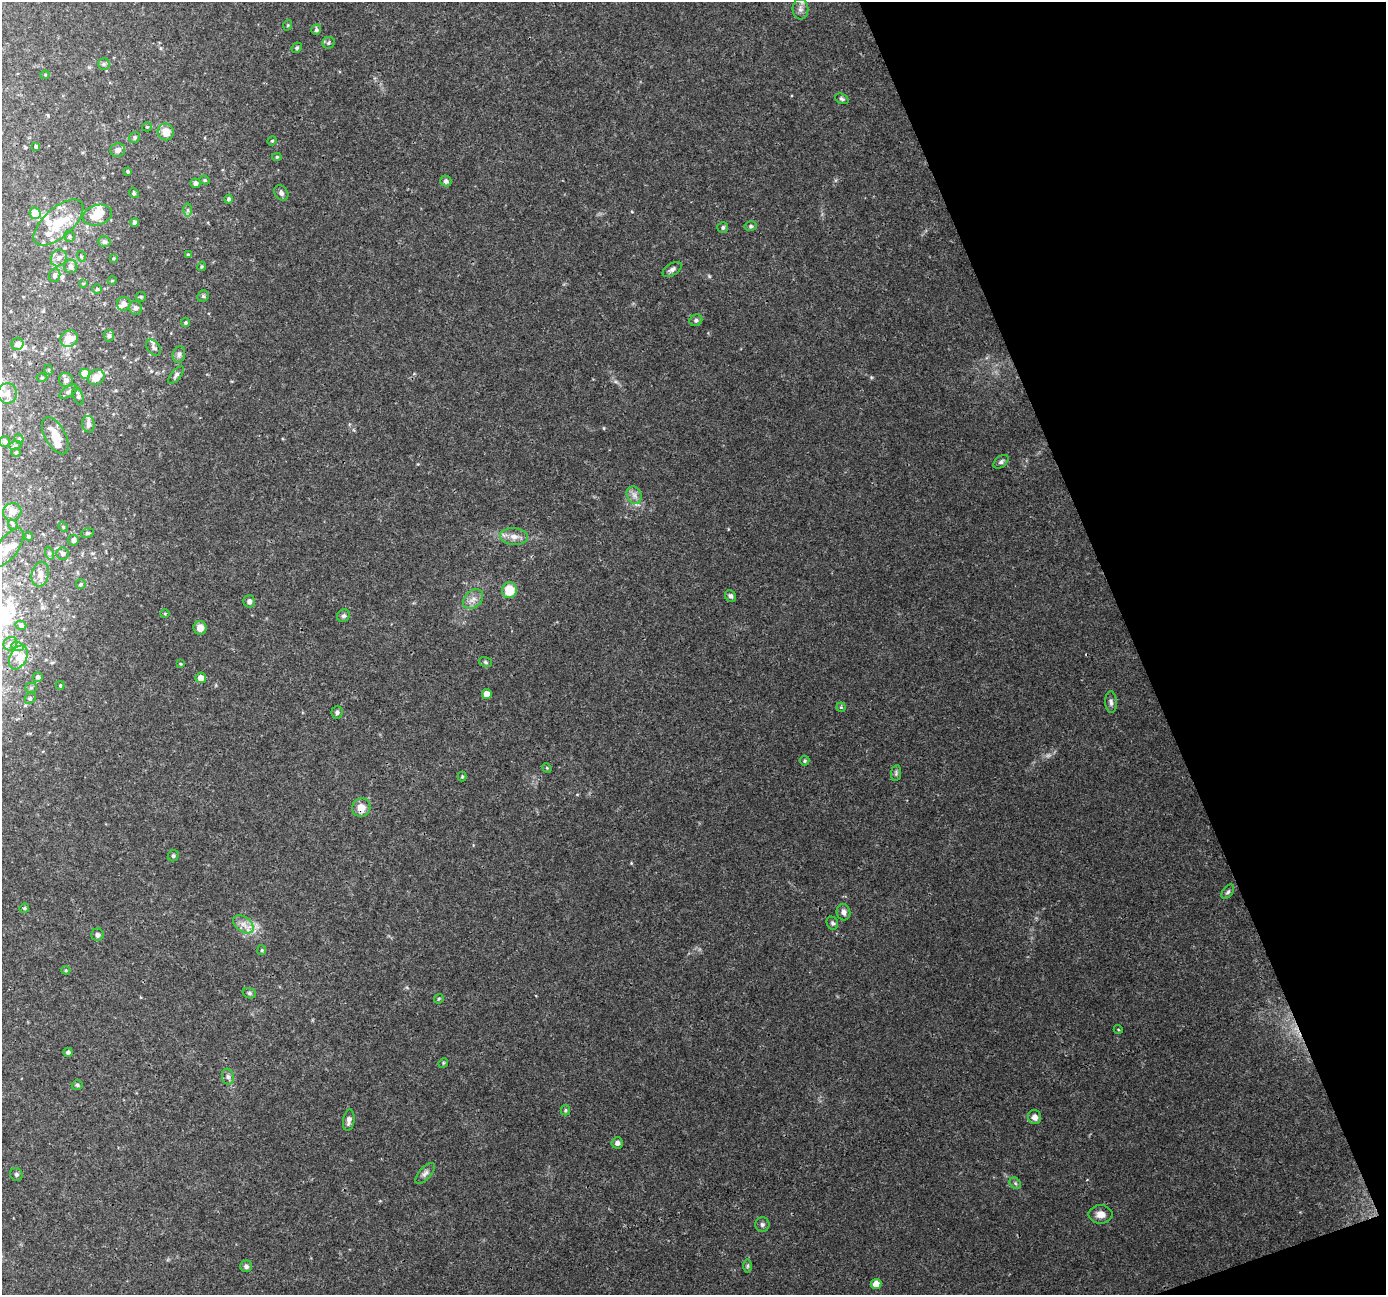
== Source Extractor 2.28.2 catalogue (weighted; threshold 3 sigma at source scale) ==
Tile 12 of 4 x 4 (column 4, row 3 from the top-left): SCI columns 4154-5537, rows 1427-2719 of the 5537 x 5383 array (HDU 1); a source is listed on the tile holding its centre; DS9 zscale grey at full resolution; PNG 1388 x 1297 px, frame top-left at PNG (2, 2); each listed source drawn as its Kron ellipse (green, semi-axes under 4 px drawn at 4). Shown black and unused: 19% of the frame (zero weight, under 3 of 4 exposures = <1% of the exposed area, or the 3 px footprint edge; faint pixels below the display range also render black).
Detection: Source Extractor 2.28.2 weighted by HDU 2 'WHT'; one run over the whole footprint, this tile lists its part. Background 0.0384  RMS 0.0037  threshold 0.0165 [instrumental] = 3 sigma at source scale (4.5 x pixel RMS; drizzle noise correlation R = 1.50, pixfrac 1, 0.0396/0.0396 arcsec/px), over >= 5 px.
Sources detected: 156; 1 too faint to see at this stretch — neither listed nor drawn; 18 inside a brighter listed object's ellipse — not listed separately; the other 137 listed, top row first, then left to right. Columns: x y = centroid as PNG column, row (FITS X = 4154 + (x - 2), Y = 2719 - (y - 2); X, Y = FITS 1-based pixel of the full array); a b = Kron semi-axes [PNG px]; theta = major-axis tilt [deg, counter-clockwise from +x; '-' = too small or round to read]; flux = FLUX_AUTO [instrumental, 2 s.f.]
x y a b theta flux
800 9 10 8 -90 1.8
288 25 5 3 - 0.36
316 30 5 5 - 0.79
329 43 6 6 - 0.76
297 48 5 4 - 0.57
104 64 6 5 - 0.69
45 75 4 4 - 0.35
842 99 7 5 -22 0.69
147 127 5 4 - 0.43
166 132 8 8 - 4.7
135 137 6 5 - 0.7
272 141 5 4 - 0.39
36 147 4 3 - 0.75
118 150 7 6 - 2.1
277 157 5 4 - 0.54
128 171 3 3 - 0.48
205 180 5 4 - 0.51
446 181 5 5 - 0.98
195 183 5 5 - 1.4
134 193 5 4 - 0.52
281 193 8 6 -51 1.2
229 199 4 4 - 0.86
188 210 7 4 89 0.71
35 213 6 5 - 7.3
97 215 15 10 15 5.3
58 223 30 14 41 12
135 223 4 4 - 1.3
751 226 6 5 - 0.71
723 227 5 5 - 0.73
70 236 5 5 - 0.66
104 242 6 5 - 1.1
188 255 4 3 - 0.6
81 256 5 3 - 0.42
59 258 9 7 53 2
113 258 4 3 - 0.38
71 266 7 6 - 1.5
202 266 5 4 - 0.44
672 269 11 6 31 1.2
54 275 7 5 74 1.1
112 281 4 2 - 0.23
83 283 4 3 - 0.29
97 289 4 4 - 0.53
203 296 6 5 - 0.62
141 297 5 4 - 0.45
124 304 7 6 - 1.7
136 308 7 6 - 1.1
696 320 6 5 - 0.85
186 323 4 4 - 0.52
109 336 6 5 - 0.73
69 339 9 8 - 6
18 344 6 6 - 1.6
154 348 9 6 -49 1
179 354 8 6 76 1.1
49 370 5 3 - 0.31
85 374 5 5 - 7.5
176 375 11 5 51 0.85
96 377 9 7 30 3.9
42 378 5 3 - 0.44
66 380 7 7 - 1.6
68 392 10 5 33 0.89
7 393 10 9 - 2.5
78 396 9 5 -70 0.94
88 424 8 6 -84 1.6
55 436 20 10 -60 5.2
19 439 5 3 - 0.35
5 442 5 5 - 0.83
15 446 6 4 18 0.47
16 452 5 3 - 0.37
1001 462 8 5 38 0.91
634 495 9 7 -63 1.7
12 512 9 8 - 2.6
13 525 5 4 - 0.5
63 527 5 4 - 0.42
87 533 6 5 - 0.62
28 536 4 4 - 0.51
514 537 14 8 -5 2.7
73 540 5 5 - 1.3
8 548 22 10 54 5.3
49 553 7 4 -72 0.59
63 554 6 6 - 1.4
40 574 12 8 79 2.7
81 584 5 4 - 0.44
509 590 8 7 - 8.6
730 596 6 5 - 1
473 599 11 8 46 2.4
249 601 6 6 - 1.4
165 613 5 3 - 0.34
343 616 7 6 - 0.86
21 625 5 4 - 0.73
200 628 7 6 - 3
10 644 7 6 - 1
18 647 6 4 -18 0.63
18 657 13 8 62 2.5
485 662 6 5 - 0.61
181 664 4 3 - 0.39
38 677 5 5 - 0.88
201 678 5 5 - 3
60 685 4 3 - 0.38
31 688 5 5 - 0.54
487 694 5 5 - 4.6
30 698 6 5 - 0.55
1111 702 11 5 -88 1.2
841 707 4 4 - 0.4
337 712 6 5 - 0.82
805 761 5 5 - 0.56
547 768 5 4 - 0.45
896 773 8 5 82 0.71
462 777 5 4 - 0.43
361 808 9 9 - 3.7
173 856 6 5 - 0.7
1228 892 8 5 51 0.79
24 908 5 4 - 0.49
843 912 8 6 -75 1.6
832 923 7 5 -62 0.78
243 924 11 7 -38 2.6
97 935 6 6 - 1.1
262 950 5 4 - 0.42
66 970 5 3 - 0.4
249 993 7 5 -16 0.69
439 999 5 3 - 0.39
1118 1029 4 3 - 0.3
68 1052 4 4 - 1
443 1063 5 4 - 0.43
228 1077 8 6 -74 1.1
77 1085 5 4 - 0.57
565 1110 5 4 - 0.52
1035 1117 7 6 - 1.9
349 1120 11 5 82 1.7
617 1143 6 5 - 1.3
425 1173 13 6 49 1.4
16 1174 6 6 - 0.72
1015 1183 6 5 - 0.71
1100 1214 12 9 0 2.6
762 1225 7 7 - 0.92
246 1266 6 6 - 1
748 1266 7 4 89 0.57
876 1284 5 5 - 5.5
Overlapping masked pixels (flux is a lower limit): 1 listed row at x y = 361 808
Isophote crosses this tile's border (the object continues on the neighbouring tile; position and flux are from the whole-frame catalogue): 1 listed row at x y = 8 548
Unlisted compact peaks at least as high as the median listed source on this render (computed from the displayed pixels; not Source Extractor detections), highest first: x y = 709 276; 871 377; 604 428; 631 863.